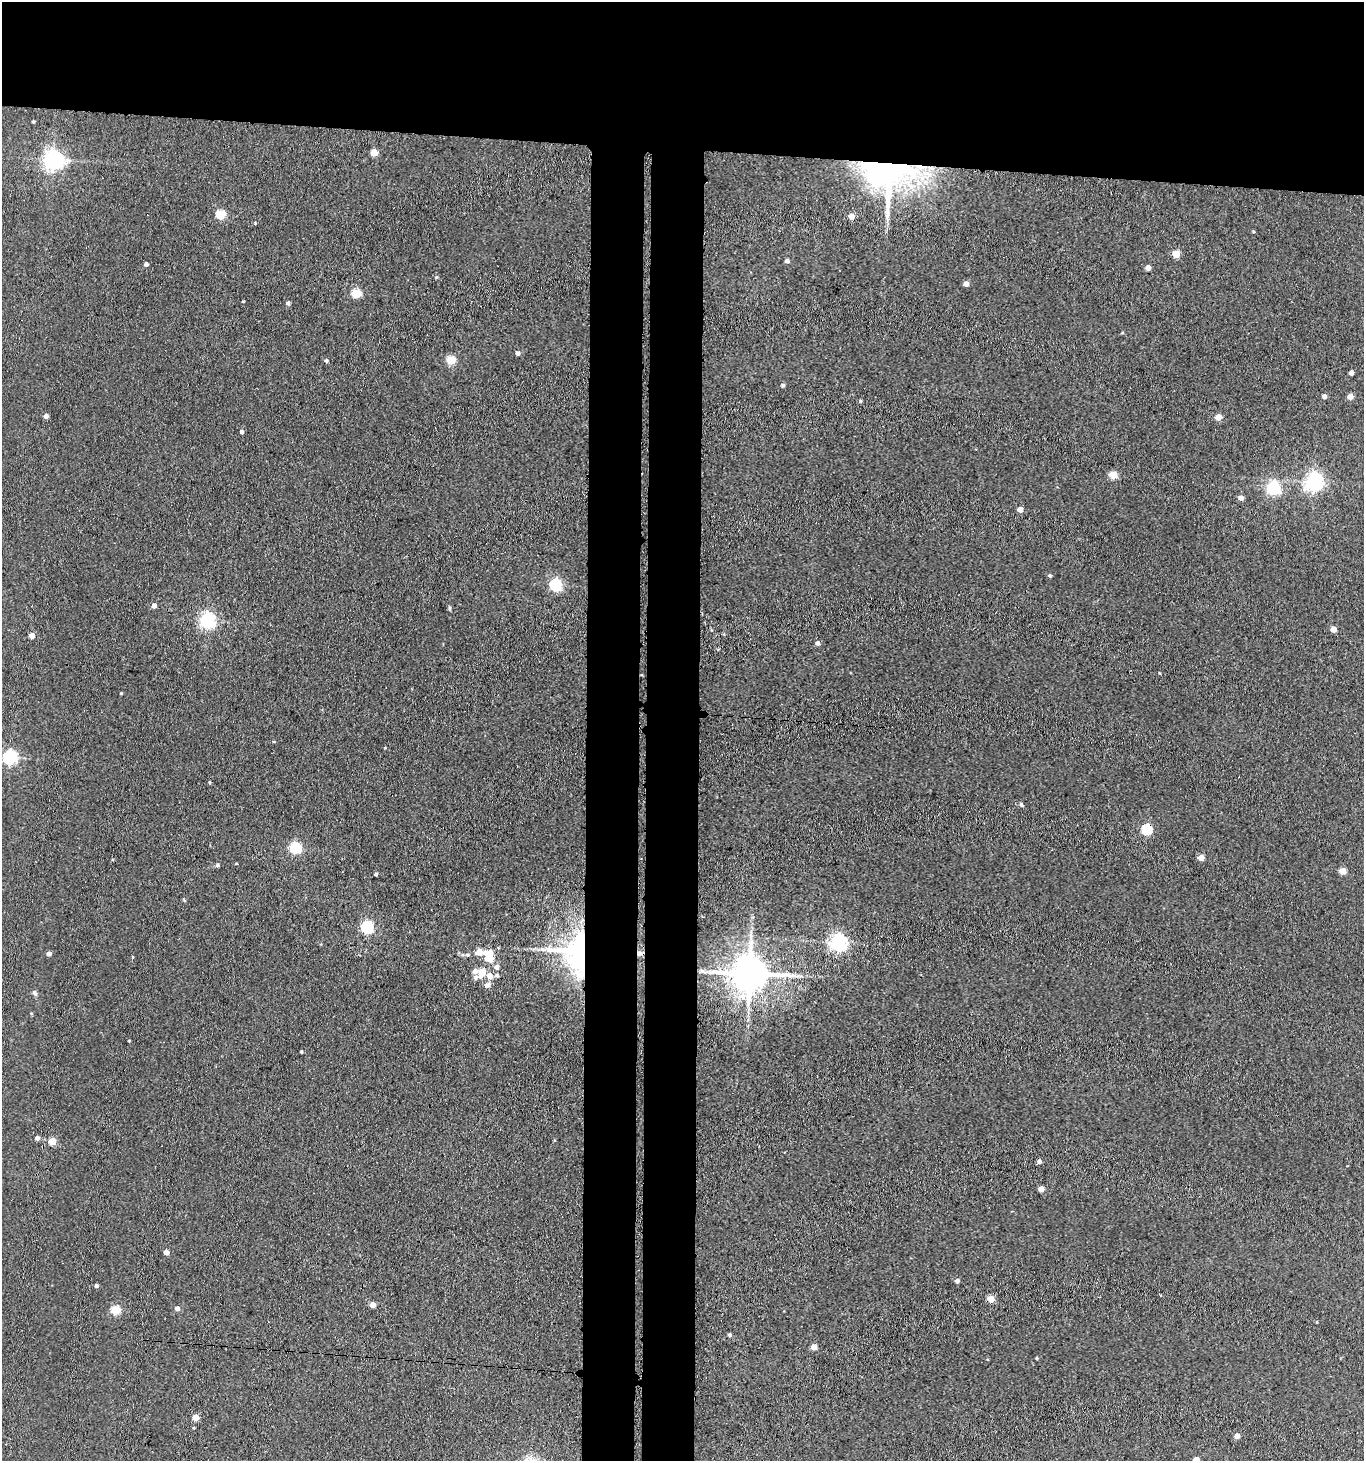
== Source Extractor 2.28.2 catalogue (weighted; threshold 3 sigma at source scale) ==
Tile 2 of 3 x 3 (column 2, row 1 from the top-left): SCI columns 1583-2944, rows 2924-4382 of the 4469 x 4387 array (HDU 1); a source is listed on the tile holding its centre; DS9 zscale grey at full resolution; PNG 1366 x 1463 px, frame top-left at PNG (2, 2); no overlay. Shown black and unused: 17% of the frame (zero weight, under 3 of 4 exposures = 5% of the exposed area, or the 3 px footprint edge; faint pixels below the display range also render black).
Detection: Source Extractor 2.28.2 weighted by HDU 2 'WHT'; one run over the whole footprint, this tile lists its part. Background 0.0704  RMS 0.0069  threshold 0.0312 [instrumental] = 3 sigma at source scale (4.5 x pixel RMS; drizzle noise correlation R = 1.50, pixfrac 1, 0.05/0.05 arcsec/px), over >= 5 px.
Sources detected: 89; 1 inside a brighter object's white glare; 1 cosmic-ray / hot-pixel residue — not listed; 1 inside a brighter listed object's ellipse — not listed separately; the other 86 listed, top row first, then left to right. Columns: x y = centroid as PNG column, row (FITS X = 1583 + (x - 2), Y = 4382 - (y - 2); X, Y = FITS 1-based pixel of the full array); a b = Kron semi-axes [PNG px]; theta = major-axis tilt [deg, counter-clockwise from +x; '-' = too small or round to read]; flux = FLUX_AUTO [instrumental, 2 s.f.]
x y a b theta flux
33 122 3 3 - 0.73
374 153 5 5 - 12
53 160 7 6 - 370
889 165 65 44 76 260
220 215 5 5 - 36
852 216 4 4 - 8.5
255 223 4 3 - 0.63
1176 254 5 5 - 18
787 261 5 4 - 1.9
146 264 4 4 - 2.1
1148 268 4 4 - 5
436 277 4 4 - 0.77
966 284 4 4 - 4.5
356 293 5 5 - 32
243 301 4 2 - 0.52
288 303 5 4 - 1.9
518 353 4 4 - 2.1
451 360 5 5 - 26
326 361 4 4 - 1.6
1351 373 4 4 - 3
783 385 4 4 - 1.4
1324 396 4 4 - 3
1350 397 4 4 - 8.6
861 401 5 3 - 0.7
46 416 5 4 - 2.7
1218 417 5 4 - 11
242 432 4 4 - 1.7
1113 475 5 5 - 15
1314 482 6 6 - 310
1273 488 6 6 - 120
1241 498 5 4 - 4
1020 509 4 4 - 6.9
1050 576 4 4 - 1.1
555 585 6 5 - 84
154 606 4 4 - 3.8
449 608 6 4 90 0.94
207 620 6 6 - 200
1333 629 4 4 - 6.6
32 636 4 4 - 7.5
818 643 4 4 - 2.6
121 693 3 3 - 0.6
9 757 6 6 - 140
1021 804 6 4 -59 0.91
1147 829 5 5 - 53
295 848 6 5 - 65
1201 858 4 4 - 8.9
217 865 4 4 - 1.4
1343 871 5 4 - 12
376 874 3 3 - 1.5
367 927 5 5 - 100
838 943 6 6 - 270
479 952 10 7 -13 6
578 952 37 31 -88 150
49 954 4 4 - 2.4
467 955 6 4 -3 1.2
132 957 4 3 - 0.62
490 957 12 7 -86 17
496 967 7 6 - 2.8
475 971 5 5 - 3
482 972 6 5 - 15
750 974 11 9 -1 2100
497 975 6 5 - 1.2
489 976 6 6 - 5.6
476 977 7 6 - 1.8
487 985 10 6 37 2.7
34 992 7 5 -53 1.7
129 1041 2 2 - 0.57
301 1052 3 2 - 0.74
37 1138 4 4 - 3.4
52 1141 4 4 - 18
1039 1161 4 4 - 2.5
1041 1189 4 4 - 6.7
166 1252 4 4 - 5.9
957 1281 5 4 - 2.2
96 1286 4 4 - 1.7
991 1299 5 4 - 13
373 1305 4 4 - 7.4
177 1309 5 5 - 3.1
115 1310 5 5 - 33
1317 1322 4 3 - 0.51
730 1335 4 4 - 1.4
814 1347 4 4 - 8.5
1037 1358 4 3 - 0.64
195 1417 4 4 - 11
1237 1436 4 4 - 6.6
1196 1460 4 4 - 10
Overlapping masked pixels (flux is a lower limit): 3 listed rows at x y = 889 165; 1147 829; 578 952
Isophote crosses this tile's border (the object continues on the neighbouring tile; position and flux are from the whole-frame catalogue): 1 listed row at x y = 1196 1460